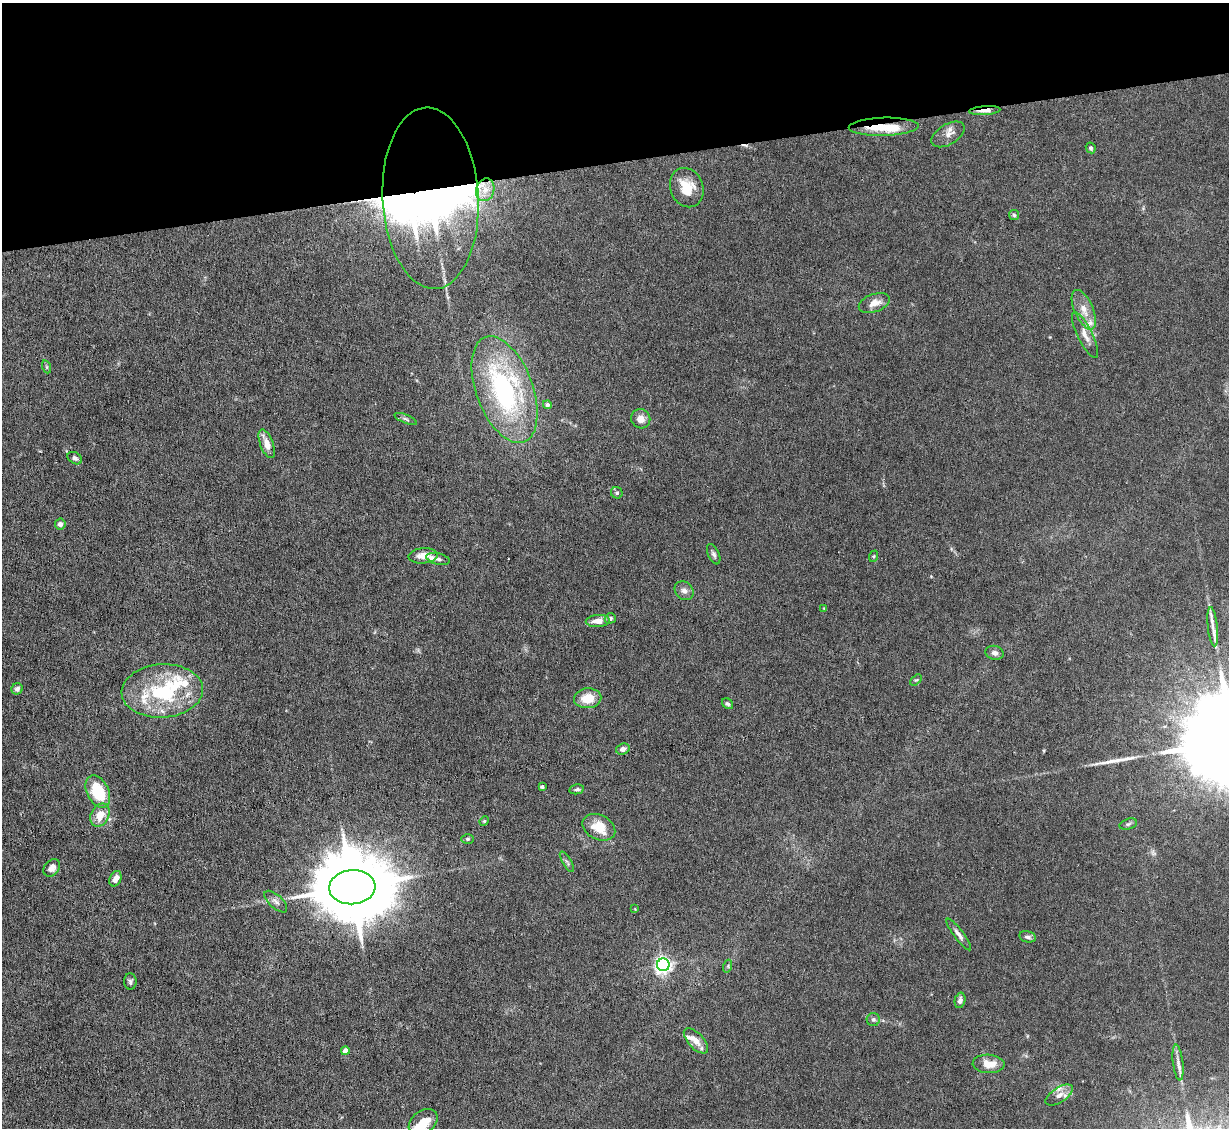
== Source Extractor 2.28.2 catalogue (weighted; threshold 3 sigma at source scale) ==
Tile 3 of 4 x 4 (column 3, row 1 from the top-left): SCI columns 2456-3682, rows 3628-4753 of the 4910 x 4886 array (HDU 1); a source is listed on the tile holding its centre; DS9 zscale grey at full resolution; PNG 1231 x 1130 px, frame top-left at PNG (2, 3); each listed source drawn as its Kron ellipse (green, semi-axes under 4 px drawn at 4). Shown black and unused: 14% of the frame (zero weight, under 4 of 8 exposures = <1% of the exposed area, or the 3 px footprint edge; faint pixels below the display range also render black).
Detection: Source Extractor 2.28.2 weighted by HDU 2 'WHT'; one run over the whole footprint, this tile lists its part. Background 0.0668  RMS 0.0031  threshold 0.0126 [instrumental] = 3 sigma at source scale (4.09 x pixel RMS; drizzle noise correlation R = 1.36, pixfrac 0.8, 0.05/0.05 arcsec/px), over >= 5 px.
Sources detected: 76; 3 inside a brighter object's white glare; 1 cosmic-ray / hot-pixel residue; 1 long thin detection or spike segment (spike, bleed or trail) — neither listed nor drawn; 8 inside a brighter listed object's ellipse — not listed separately; the other 63 listed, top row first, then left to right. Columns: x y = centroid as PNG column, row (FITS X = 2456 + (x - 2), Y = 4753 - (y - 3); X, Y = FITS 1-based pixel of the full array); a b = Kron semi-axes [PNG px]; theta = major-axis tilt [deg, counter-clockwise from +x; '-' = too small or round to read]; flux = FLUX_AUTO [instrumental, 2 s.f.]
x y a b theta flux
985 111 16 4 4 2.9
884 127 35 9 2 9.2
948 134 18 10 31 2.5
1091 148 5 4 - 0.61
687 188 20 16 -68 6.6
485 190 11 9 73 2.8
431 198 91 48 -87 580
1014 215 5 5 - 0.53
874 303 16 9 19 3
1084 310 21 9 -66 3.7
1085 335 25 7 -64 2.8
47 367 6 4 -71 0.46
505 390 56 28 -70 53
547 405 4 4 - 0.8
406 419 12 4 -22 0.65
641 419 10 9 - 2.3
267 444 15 6 -69 3.4
75 458 8 5 -31 0.85
617 493 6 5 - 0.69
60 524 5 5 - 1.3
714 554 11 5 -66 0.87
423 556 14 7 4 3.2
874 556 6 4 71 0.33
438 559 12 5 -12 0.95
684 591 10 8 -44 1.4
824 608 4 4 - 0.24
610 618 5 5 - 0.65
598 621 12 6 4 2.7
1213 627 20 5 -84 2
994 653 9 7 -14 1.3
916 680 7 4 42 0.44
17 689 6 5 - 1
162 691 41 26 4 23
588 698 14 10 4 5.4
727 704 6 5 - 0.54
623 749 7 5 20 1.2
542 787 4 3 - 0.6
577 789 7 5 10 0.61
98 792 17 11 -64 14
100 815 12 9 64 4.8
484 821 5 4 - 0.36
1128 824 9 5 17 0.67
599 827 17 12 -26 6.5
468 839 6 5 - 0.54
567 862 12 3 -59 0.66
52 868 10 7 48 2
115 879 8 5 65 1.8
352 887 23 17 5 3600
276 902 14 6 -43 1.2
635 909 4 4 - 0.22
959 934 19 5 -53 1.5
1027 937 8 5 -12 0.9
663 965 6 6 - 120
728 966 6 4 73 0.48
130 981 8 6 -86 0.76
960 1000 8 5 77 0.91
873 1019 6 6 - 0.75
696 1041 16 7 -48 2.9
345 1051 4 4 - 2.7
1178 1063 18 5 -83 1.6
988 1064 16 9 -3 4.1
1059 1095 15 7 33 2.1
423 1122 16 11 36 5.5
Overlapping masked pixels (flux is a lower limit): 3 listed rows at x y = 985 111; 884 127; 431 198